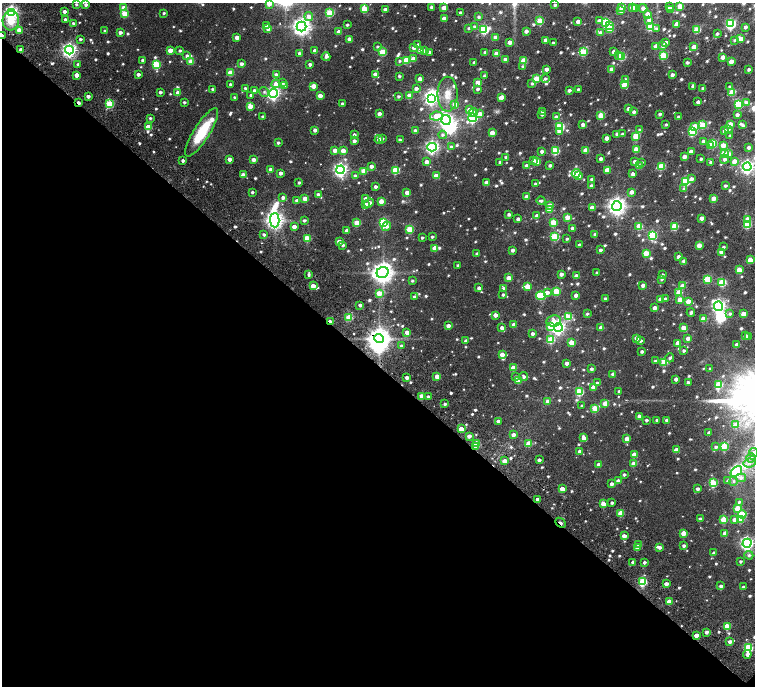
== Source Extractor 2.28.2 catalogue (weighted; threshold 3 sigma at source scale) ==
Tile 14 of 4 x 4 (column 2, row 4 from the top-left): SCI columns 1684-3188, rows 484-1851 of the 6374 x 6374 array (HDU 1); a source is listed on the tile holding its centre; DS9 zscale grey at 2 x 2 block average (1 PNG px = mean of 2 x 2 image px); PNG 757 x 688 px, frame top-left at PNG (2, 3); each listed source drawn as its Kron ellipse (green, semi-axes under 4 px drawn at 4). Shown black and unused: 47% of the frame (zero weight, under 4 of 7 exposures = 11% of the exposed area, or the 3 px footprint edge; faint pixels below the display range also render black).
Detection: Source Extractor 2.28.2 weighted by HDU 2 'WHT'; one run over the whole footprint, this tile lists its part. Background 0.0185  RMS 0.0056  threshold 0.0229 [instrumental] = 3 sigma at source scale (4.09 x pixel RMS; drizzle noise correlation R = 1.36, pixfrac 0.8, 0.0396/0.0396 arcsec/px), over >= 5 px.
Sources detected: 918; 5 too faint to see at this stretch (2 x 2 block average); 5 inside a brighter object's white glare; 1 cosmic-ray / hot-pixel residue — neither listed nor drawn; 1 coinciding with a brighter row at this scale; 12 inside a brighter listed object's ellipse — not listed separately; of the other 894, all 500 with FLUX_AUTO >= 2.01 (the completeness limit of this list) listed and drawn (394 fainter detections not listed), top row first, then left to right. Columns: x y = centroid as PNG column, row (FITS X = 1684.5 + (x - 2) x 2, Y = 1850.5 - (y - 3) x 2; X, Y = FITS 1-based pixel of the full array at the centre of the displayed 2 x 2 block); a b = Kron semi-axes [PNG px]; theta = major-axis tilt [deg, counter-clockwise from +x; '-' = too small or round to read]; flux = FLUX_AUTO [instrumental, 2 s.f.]
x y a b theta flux
76 4 2 2 - 2.1
269 4 3 3 - 16
86 5 3 2 - 3.8
555 5 2 2 - 2.9
680 6 3 3 - 22
431 7 2 2 - 3
632 7 3 3 - 9
669 7 3 3 - 7
124 8 3 3 - 21
444 8 3 3 - 12
622 8 3 3 - 16
635 8 3 2 - 3.2
643 8 4 3 - 8.9
364 9 3 3 - 38
385 10 3 2 - 5.7
621 10 3 2 - 9.1
671 10 3 3 - 4
64 11 3 2 - 5
11 12 4 4 - 240
164 13 2 2 - 2.3
330 13 3 3 - 55
460 13 2 2 - 2.6
125 14 3 3 - 27
648 14 3 3 - 17
309 17 4 3 - 9.6
478 17 3 3 - 2.6
444 18 3 3 - 10
65 19 2 2 - 2.5
649 20 3 3 - 6.5
11 21 9 8 - 20
540 21 3 3 - 36
599 21 4 3 - 6.4
578 22 3 2 - 9.4
606 23 3 3 - 74
74 24 3 2 - 3.5
676 24 3 2 - 6.9
730 24 4 3 - 150
347 25 3 2 - 2.3
266 26 3 3 - 3.5
610 26 3 2 - 10
301 27 5 5 - 600
474 27 3 3 - 2.5
650 27 3 3 - 53
745 27 3 2 - 4
469 28 3 3 - 2.2
268 29 3 3 - 4.7
484 29 4 3 - 91
609 29 3 3 - 28
656 29 4 4 - 2.4
19 30 3 3 - 16
697 30 3 3 - 38
105 31 3 3 - 2
526 31 3 2 - 5.9
120 32 3 2 - 4.9
338 32 3 3 - 9.8
600 33 3 3 - 5.6
717 34 2 2 - 2.9
2 35 3 2 - 4.4
495 37 3 3 - 5.3
237 38 3 3 - 9.2
80 39 3 2 - 2.7
349 39 3 3 - 8.6
741 39 3 3 - 23
546 40 3 3 - 9.1
734 40 3 3 - 2
510 42 3 3 - 9.9
553 43 2 2 - 2.4
666 43 3 2 - 6.4
418 45 3 3 - 3.1
656 46 3 3 - 12
663 46 3 3 - 5
377 47 3 3 - 2.1
694 47 3 3 - 16
414 48 3 3 - 7
21 50 3 2 - 7.5
69 50 4 4 - 360
170 50 3 3 - 17
420 50 3 3 - 9.5
180 51 2 2 - 2.2
315 51 3 3 - 11
425 51 3 2 - 4.1
382 52 3 3 - 42
429 52 3 2 - 3.2
485 52 3 3 - 2.9
583 52 3 3 - 53
614 52 3 3 - 5
299 53 3 3 - 3.3
496 54 3 3 - 16
619 55 4 3 - 4.2
187 56 4 3 - 3.9
663 56 3 3 - 51
326 57 4 3 - 3.7
622 57 3 3 - 42
723 57 3 3 - 12
413 59 3 3 - 13
505 59 3 2 - 9.3
143 60 3 2 - 3.8
406 60 3 3 - 33
524 60 3 3 - 27
191 61 3 3 - 13
399 61 4 3 - 2
474 62 3 2 - 2.4
731 62 3 3 - 16
687 63 2 2 - 3.6
78 64 3 2 - 2.7
241 64 3 3 - 4.9
310 64 3 3 - 4
156 65 4 3 - 55
523 67 3 3 - 2.5
546 69 3 2 - 6.5
612 69 3 3 - 10
749 69 2 2 - 3.9
230 72 3 3 - 23
138 74 2 2 - 4.9
276 74 3 3 - 4.4
375 74 3 3 - 5.6
76 75 3 3 - 10
672 75 3 2 - 4.6
399 76 3 3 - 2.2
484 76 3 3 - 2
420 79 3 3 - 9.2
536 79 3 3 - 35
545 79 4 3 - 2.7
626 80 3 3 - 3.1
478 82 3 3 - 21
283 83 3 3 - 2.4
532 83 4 3 - 2.9
230 84 2 2 - 3.2
276 84 4 3 - 7.8
624 84 3 3 - 24
285 85 3 3 - 2.8
313 86 3 3 - 16
693 87 3 2 - 5.3
730 87 4 3 - 2.2
245 88 3 2 - 2.6
703 88 3 2 - 3.4
212 89 3 2 - 2.4
416 89 3 3 - 4.8
477 89 3 3 - 3.1
578 89 2 2 - 2.1
569 90 3 2 - 4.3
254 91 3 3 - 5.2
160 92 3 2 - 3.3
264 92 5 4 - 2.8
732 92 3 3 - 28
178 93 3 3 - 12
273 93 4 4 - 270
447 94 17 10 89 16
251 95 3 3 - 2.5
410 95 3 3 - 12
88 96 2 2 - 4.7
320 96 3 3 - 10
398 96 3 2 - 2.4
235 97 3 2 - 2.1
502 97 4 3 - 12
431 98 4 4 - 310
79 102 3 2 - 6.3
184 102 3 2 - 2.3
698 102 3 2 - 5.9
746 102 3 3 - 3.4
110 104 3 3 - 61
342 104 2 2 - 2.4
455 104 3 3 - 18
739 104 3 3 - 75
250 106 3 3 - 17
628 109 3 3 - 7
469 110 3 3 - 17
542 111 3 2 - 2.6
473 112 4 4 - 5.2
634 112 3 3 - 4.4
379 114 3 2 - 7.3
480 114 3 3 - 11
542 114 3 2 - 5
660 114 3 2 - 3.7
601 115 3 3 - 35
737 115 3 3 - 4.6
436 116 6 4 7 21
263 117 3 3 - 3.3
556 117 3 3 - 5.4
678 117 2 2 - 3.9
150 118 3 2 - 2.1
472 118 4 4 - 130
446 120 5 4 - 290
730 124 3 3 - 20
583 125 4 3 - 5.6
666 125 3 2 - 2.3
703 125 3 3 - 33
742 125 4 3 - 2.2
695 126 4 3 - 10
148 127 3 3 - 21
560 127 3 3 - 71
315 130 3 2 - 5.1
640 130 4 3 - 2.6
728 130 3 3 - 3
415 131 2 2 - 4.7
692 131 3 3 - 80
724 131 3 3 - 6.3
202 132 28 8 58 48
559 132 3 3 - 8.1
492 133 3 3 - 13
617 134 3 3 - 4.9
622 134 3 2 - 2
354 135 3 3 - 3.7
442 135 4 4 - 2.8
636 136 3 3 - 32
730 136 2 2 - 2
607 138 3 3 - 8.6
382 139 2 2 - 2.5
379 140 4 3 - 7.8
400 140 3 2 - 3
354 141 3 3 - 5.1
703 141 3 3 - 5.6
278 143 3 2 - 2.5
713 143 3 3 - 45
710 145 3 3 - 12
723 145 3 3 - 19
432 147 5 4 - 280
451 147 3 3 - 3.3
749 147 3 2 - 4.2
636 149 3 3 - 25
335 150 3 3 - 9.6
586 150 3 3 - 17
343 151 3 3 - 15
542 151 3 3 - 3.8
555 151 3 3 - 58
691 151 3 2 - 8.5
725 154 3 3 - 42
729 154 4 3 - 4.4
506 157 2 2 - 2.3
684 157 3 3 - 8.9
229 159 3 3 - 6.3
601 159 3 2 - 5.1
701 159 2 2 - 2.9
724 159 4 3 - 3.5
254 160 3 3 - 8.3
533 160 3 3 - 3.1
183 161 2 2 - 3.3
537 161 3 3 - 22
734 161 3 3 - 13
427 162 3 3 - 7.8
500 162 3 2 - 2.4
635 162 3 3 - 7
641 162 3 2 - 2.4
711 162 3 2 - 4
550 165 3 2 - 3.3
371 166 3 2 - 5.8
526 166 3 2 - 4.6
639 166 3 3 - 6.7
661 166 4 3 - 39
747 167 4 4 - 300
271 169 3 3 - 6.1
341 170 4 4 - 300
395 170 4 3 - 48
607 170 3 3 - 17
364 171 3 3 - 19
280 173 3 2 - 5.7
576 173 4 3 - 51
633 174 3 2 - 5.7
243 175 3 3 - 9.9
355 176 3 3 - 2.5
436 176 3 3 - 15
579 176 4 3 - 4.9
592 179 3 2 - 2.9
692 179 4 3 - 3.7
685 181 3 3 - 76
299 183 2 2 - 2.2
486 183 3 2 - 8
535 184 2 2 - 2.7
591 186 3 3 - 3.8
725 186 2 2 - 3.2
375 187 2 2 - 3.9
684 189 4 3 - 3.4
252 192 2 2 - 2.3
631 192 3 2 - 7.1
407 193 3 3 - 14
318 195 3 2 - 4.5
283 197 3 3 - 4.8
527 197 3 3 - 11
366 198 3 3 - 5.1
714 198 3 3 - 17
305 199 3 3 - 15
297 201 3 3 - 4.8
381 201 3 3 - 12
541 201 4 2 - 2.8
369 203 5 3 - 6.2
365 205 3 3 - 12
550 205 3 3 - 11
617 206 5 5 - 590
592 208 3 3 - 9.5
549 210 3 3 - 12
509 214 3 2 - 3.8
537 216 3 3 - 8.3
567 217 3 3 - 18
701 218 3 3 - 7.1
518 219 3 2 - 4.7
748 219 3 3 - 12
275 220 7 5 -90 540
304 220 3 3 - 2.6
553 222 3 3 - 36
357 223 3 3 - 27
384 223 3 3 - 88
747 224 3 3 - 58
387 226 5 4 - 3.8
639 226 3 3 - 29
675 226 3 3 - 38
294 227 3 3 - 8.1
572 228 3 2 - 3.4
410 229 3 3 - 43
347 231 3 3 - 7.9
264 235 3 3 - 3.2
595 235 3 3 - 4.2
652 235 4 3 - 100
555 236 3 3 - 50
432 237 3 2 - 2.3
307 238 3 3 - 26
422 238 3 2 - 2.1
567 239 2 2 - 2.1
339 242 3 3 - 9.9
343 245 3 3 - 3.2
579 245 3 2 - 4.4
699 245 3 3 - 11
723 247 3 2 - 2.2
435 248 3 3 - 17
513 250 2 2 - 4.6
600 250 3 2 - 3.7
721 252 3 3 - 4.9
646 253 3 3 - 33
477 254 3 2 - 4.2
678 257 3 2 - 8.1
750 260 3 3 - 18
684 261 3 3 - 4.3
458 265 2 2 - 2
739 270 3 3 - 26
383 273 6 5 - 880
597 273 2 2 - 2.1
561 274 3 2 - 6
309 275 3 3 - 2.4
662 275 3 2 - 2.7
576 276 3 3 - 7.7
509 278 3 3 - 18
662 279 3 3 - 2.1
707 279 3 3 - 53
412 281 3 2 - 2.2
722 282 3 3 - 49
643 285 3 3 - 6.7
313 286 3 2 - 13
527 286 3 3 - 23
682 286 3 3 - 11
479 288 3 3 - 4.9
503 288 3 3 - 3.1
556 291 3 3 - 40
547 292 4 3 - 7
379 293 3 3 - 18
679 293 3 3 - 30
503 295 3 3 - 2.3
576 295 3 3 - 7.8
541 296 4 3 - 50
414 297 3 3 - 2.8
605 299 2 2 - 2.5
660 299 3 3 - 3.9
665 299 3 3 - 2.7
680 300 3 3 - 11
688 301 3 3 - 14
360 305 2 2 - 3.5
718 306 5 4 - 300
655 308 3 3 - 8
691 313 4 2 - 3.6
587 314 3 2 - 2.1
730 314 4 3 - 2.4
744 314 3 3 - 17
495 315 3 3 - 9
349 317 3 3 - 32
569 317 4 3 - 32
704 319 3 3 - 17
554 321 7 5 7 14
330 322 3 2 - 17
513 324 3 2 - 5.7
448 326 3 3 - 6.9
551 327 3 3 - 29
558 327 4 4 - 300
502 328 3 3 - 5.7
601 328 3 3 - 11
683 328 4 3 - 12
407 332 3 3 - 8.4
532 333 3 3 - 3.6
745 336 3 2 - 4.7
748 336 3 2 - 3.6
379 338 5 4 - 1100
637 338 3 3 - 7.3
688 338 3 3 - 8.6
551 340 3 3 - 45
466 341 3 3 - 4.1
640 341 3 3 - 3.4
572 342 3 3 - 20
678 343 3 3 - 11
737 345 3 2 - 8.6
402 346 3 3 - 3.5
642 351 2 2 - 3.4
684 351 3 2 - 2.6
502 355 3 3 - 12
670 358 4 3 - 2.4
655 361 3 3 - 2.2
664 362 4 3 - 33
567 363 3 3 - 5.6
513 368 3 3 - 19
591 369 3 2 - 3
710 369 3 2 - 2.1
613 374 3 2 - 3.8
437 376 3 3 - 18
407 377 2 2 - 6.2
516 377 3 3 - 2.7
524 377 4 3 - 3.1
676 379 3 2 - 6.6
518 381 3 3 - 14
688 382 3 2 - 3.1
597 383 3 3 - 2.9
719 385 3 3 - 49
593 387 3 3 - 11
619 391 2 2 - 2.4
579 392 3 3 - 59
422 396 3 3 - 12
428 396 3 2 - 2.7
548 401 3 3 - 8.7
605 403 3 3 - 16
445 404 3 3 - 2.6
582 406 3 2 - 2.3
595 408 3 3 - 31
639 416 3 3 - 6
646 420 2 2 - 2.7
657 420 2 2 - 2.6
667 420 3 2 - 5.5
498 421 3 2 - 5.7
736 425 3 3 - 18
461 429 3 3 - 18
709 433 3 2 - 4.5
513 435 3 3 - 6.8
469 436 3 2 - 6.1
583 438 4 3 - 6.5
627 439 3 3 - 14
476 443 3 3 - 23
529 443 4 3 - 22
476 446 3 2 - 8.3
724 446 3 3 - 54
716 447 3 3 - 2.8
676 450 3 3 - 14
579 451 3 3 - 3.7
753 453 4 4 - 3.2
634 454 3 3 - 12
751 458 5 4 - 3.4
539 460 3 2 - 3.8
504 461 3 3 - 8.6
749 463 6 4 6 4
599 464 3 3 - 6.1
634 464 3 3 - 17
736 471 6 4 38 190
624 474 3 2 - 2.7
741 478 5 4 - 4.2
618 481 3 3 - 5.4
728 481 4 4 - 3.2
733 481 4 4 - 2.4
713 483 3 3 - 53
612 484 3 3 - 4.9
562 489 3 3 - 16
698 489 3 2 - 4.6
537 499 3 2 - 6.7
739 502 4 3 - 2.5
612 503 2 2 - 2.9
603 504 3 3 - 14
737 508 3 3 - 28
621 513 3 3 - 21
742 514 4 3 - 25
700 519 3 2 - 4.4
723 519 3 3 - 33
740 519 3 3 - 30
734 520 3 3 - 6
560 523 6 2 -43 6.5
684 533 3 3 - 20
725 533 3 3 - 11
624 536 3 3 - 9.4
747 543 4 4 - 290
639 544 3 3 - 3.5
684 546 3 2 - 3.3
659 547 3 3 - 4.1
637 548 3 3 - 9.3
714 553 3 3 - 3.7
749 555 4 4 - 3
740 561 3 2 - 2.3
633 562 3 2 - 5.4
644 562 2 2 - 3.2
642 582 3 3 - 70
666 584 3 3 - 6.5
721 586 3 3 - 3.8
743 587 3 2 - 3.5
669 601 3 3 - 15
727 626 3 3 - 28
707 632 3 2 - 4.5
696 635 3 3 - 10
730 642 3 3 - 5.3
748 648 3 3 - 70
747 654 4 4 - 5.2
Overlapping masked pixels (flux is a lower limit): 7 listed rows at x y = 2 35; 21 50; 79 102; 330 322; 379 338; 476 446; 560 523
Isophote crosses this tile's border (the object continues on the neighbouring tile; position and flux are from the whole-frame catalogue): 6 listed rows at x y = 269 4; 86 5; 2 35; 747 167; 753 453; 747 543